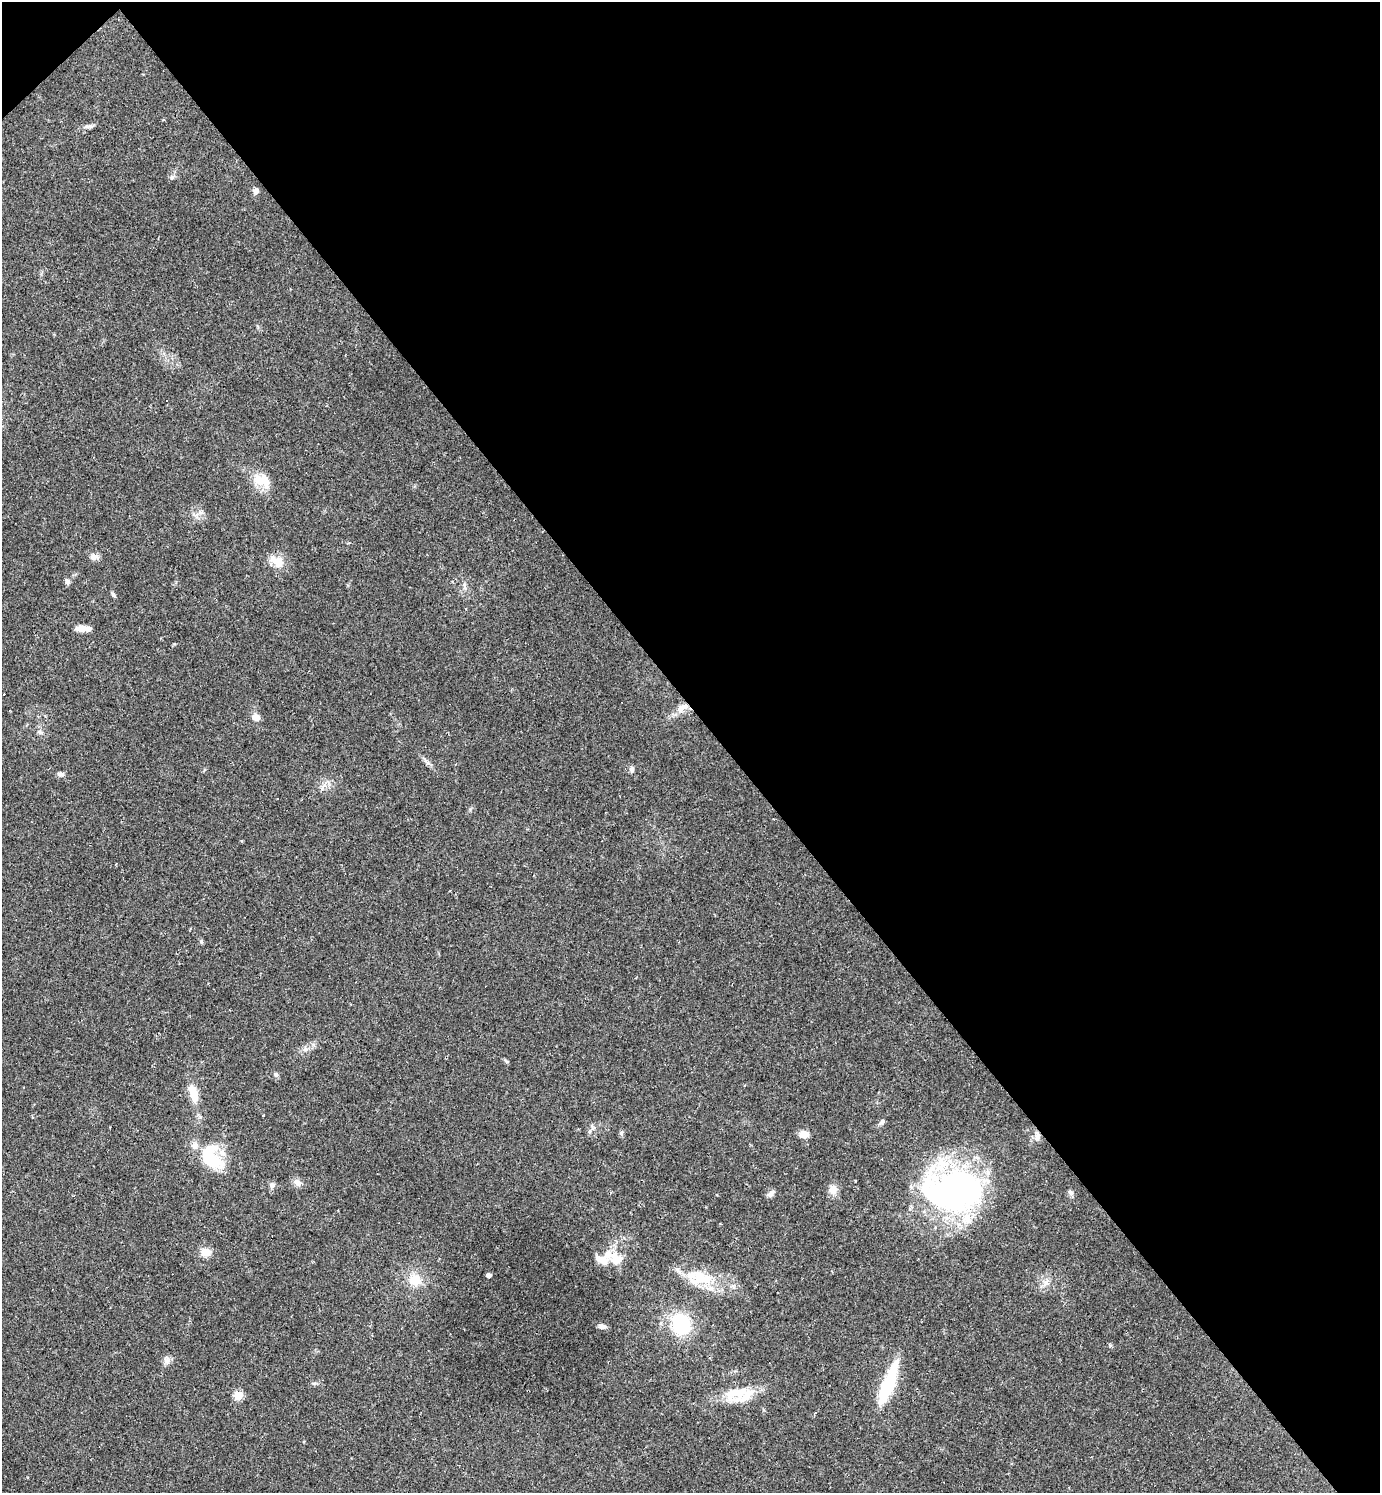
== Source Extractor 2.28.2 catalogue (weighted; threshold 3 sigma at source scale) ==
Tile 3 of 4 x 4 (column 3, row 1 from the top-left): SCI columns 3053-4430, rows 4474-5964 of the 5962 x 5964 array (HDU 1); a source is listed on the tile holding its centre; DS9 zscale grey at full resolution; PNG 1382 x 1495 px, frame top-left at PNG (2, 2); no overlay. Shown black and unused: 48% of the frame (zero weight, under 2 of 3 exposures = <1% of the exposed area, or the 3 px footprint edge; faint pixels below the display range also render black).
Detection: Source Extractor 2.28.2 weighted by HDU 2 'WHT'; one run over the whole footprint, this tile lists its part. Background 0.0346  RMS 0.0062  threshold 0.0281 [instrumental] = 3 sigma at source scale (4.5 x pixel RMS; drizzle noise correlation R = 1.50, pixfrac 1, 0.05/0.05 arcsec/px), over >= 5 px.
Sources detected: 58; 2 inside a brighter object's white glare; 4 cosmic-ray / hot-pixel residue — not listed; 3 inside a brighter listed object's ellipse — not listed separately; the other 49 listed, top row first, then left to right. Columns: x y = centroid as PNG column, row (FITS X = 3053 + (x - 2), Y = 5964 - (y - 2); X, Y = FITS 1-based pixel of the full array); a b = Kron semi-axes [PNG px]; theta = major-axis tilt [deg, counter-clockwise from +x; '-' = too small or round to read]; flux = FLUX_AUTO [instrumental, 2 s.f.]
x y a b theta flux
87 126 14 4 4 2.1
172 177 6 5 - 1.2
256 191 8 6 72 2.2
259 480 15 12 -71 11
94 557 11 8 3 2.9
277 561 23 12 -31 8.5
67 581 7 6 - 1.8
464 586 11 4 -89 1.8
113 595 8 5 -45 1.1
83 628 18 7 -2 5.1
682 708 18 8 24 6.1
255 717 12 8 -4 3.4
40 732 7 4 -44 1.4
428 763 7 4 -19 1.4
631 769 7 7 - 1.7
61 774 9 6 -6 1.9
277 799 3 3 - 0.97
773 819 2 2 - 0.43
201 942 6 5 - 0.92
305 1049 7 6 - 2
276 1074 7 6 - 1.3
193 1093 18 9 -74 11
263 1116 3 3 - 1.4
882 1122 8 5 51 1.7
590 1131 7 4 70 1.1
621 1133 7 4 89 1.1
804 1134 11 8 -6 5
1037 1137 10 7 79 3.1
211 1158 34 20 -53 30
297 1182 10 8 -37 3.5
272 1185 8 7 - 1.9
833 1189 12 10 -84 5.2
953 1191 64 48 -3 180
1070 1192 7 6 - 1.7
770 1194 12 6 43 2.1
205 1252 11 10 - 5.7
601 1259 16 8 -25 6.3
617 1259 17 13 -51 11
489 1275 4 4 - 2.8
700 1278 35 21 1 23
415 1280 15 14 - 11
1046 1282 8 6 48 2.4
681 1324 18 15 -73 42
602 1326 9 6 -9 2.4
166 1360 12 8 -73 2.8
314 1383 6 4 0 1
888 1384 52 12 69 32
238 1395 5 5 - 27
745 1395 34 17 27 16
Overlapping masked pixels (flux is a lower limit): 1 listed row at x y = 1037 1137
Unlisted compact peaks at least as high as the median listed source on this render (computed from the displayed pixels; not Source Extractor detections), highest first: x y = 507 1062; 322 789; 174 644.